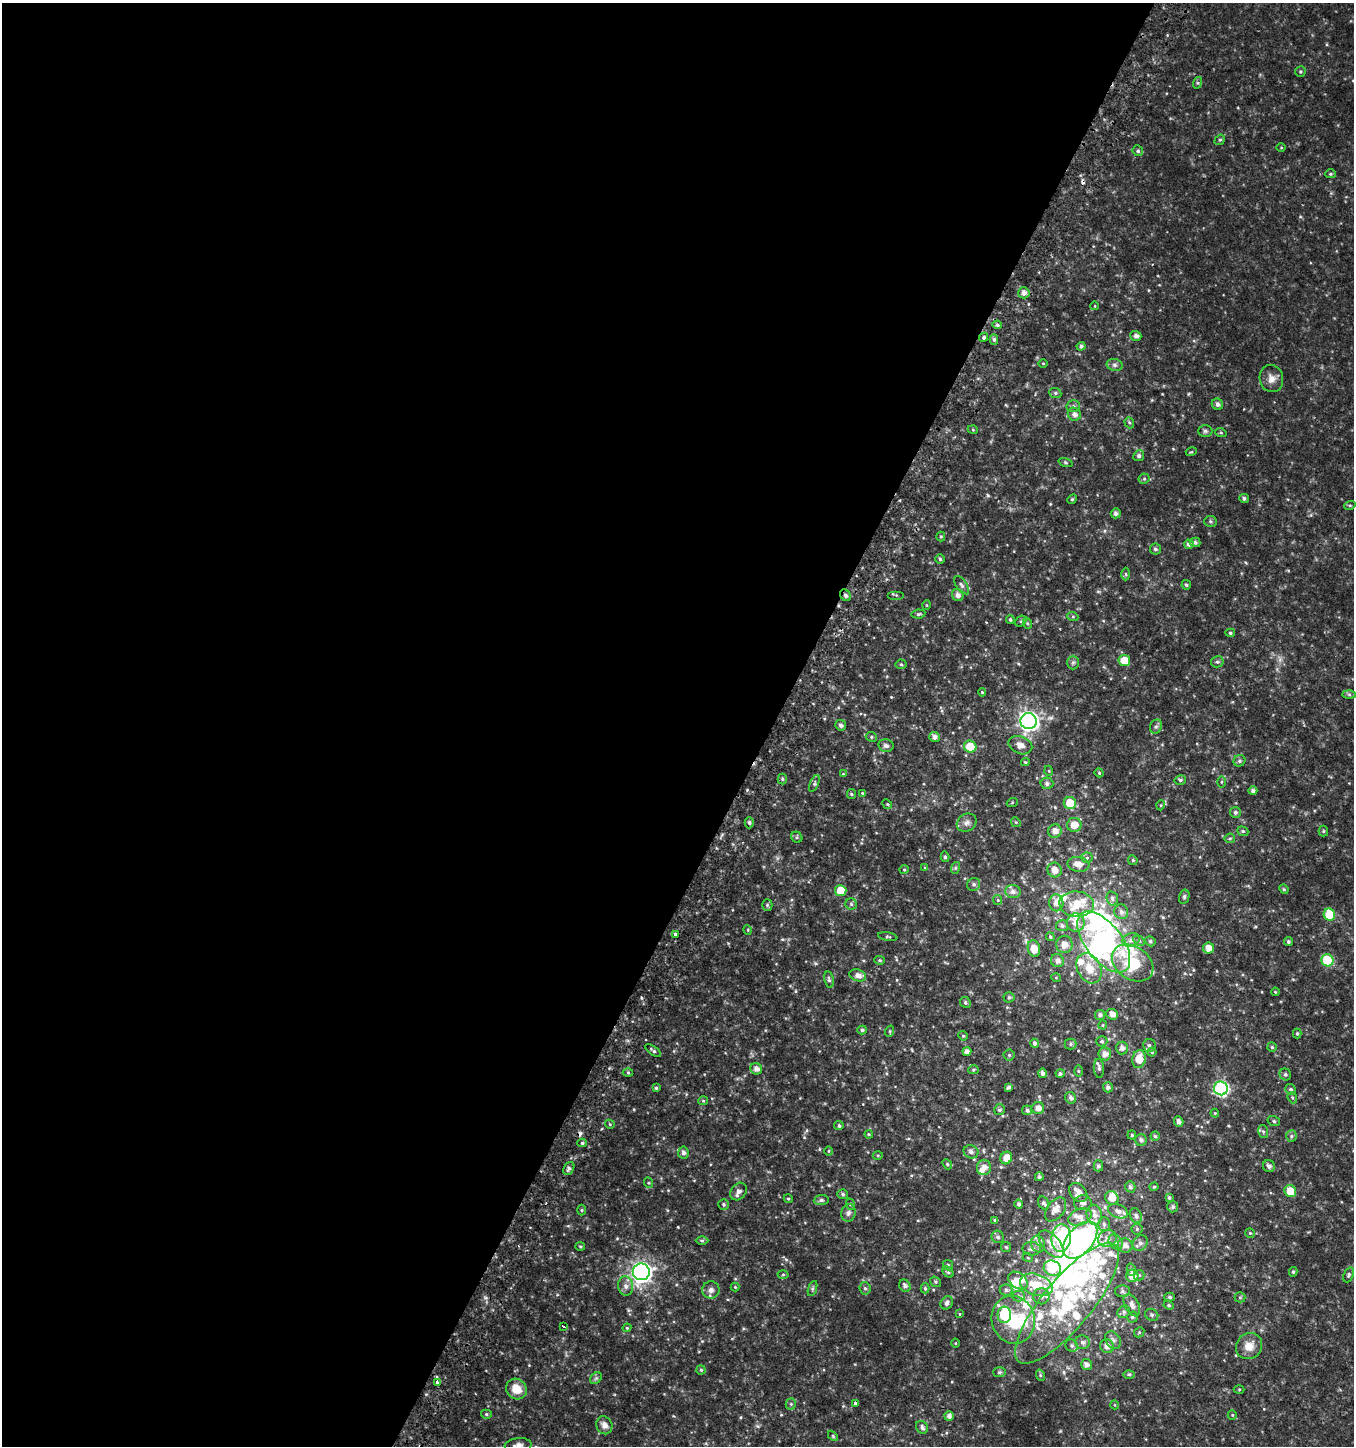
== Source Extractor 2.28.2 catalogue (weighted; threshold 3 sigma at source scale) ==
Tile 5 of 4 x 4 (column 1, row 2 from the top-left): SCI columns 254-1605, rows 2939-4382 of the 5982 x 5886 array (HDU 1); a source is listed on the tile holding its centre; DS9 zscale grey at full resolution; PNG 1356 x 1448 px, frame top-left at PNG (2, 3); each listed source drawn as its Kron ellipse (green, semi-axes under 4 px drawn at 4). Shown black and unused: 57% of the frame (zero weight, under 2 of 3 exposures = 3% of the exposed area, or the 3 px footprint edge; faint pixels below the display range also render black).
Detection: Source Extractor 2.28.2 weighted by HDU 2 'WHT'; one run over the whole footprint, this tile lists its part. Background 0.0503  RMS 0.0094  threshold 0.0423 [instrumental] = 3 sigma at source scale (4.5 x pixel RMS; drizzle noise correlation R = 1.50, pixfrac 1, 0.0396/0.0396 arcsec/px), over >= 5 px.
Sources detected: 350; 1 too faint to see at this stretch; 10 inside a brighter object's white glare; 2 cosmic-ray / hot-pixel residue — neither listed nor drawn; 32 inside a brighter listed object's ellipse — not listed separately; the other 305 listed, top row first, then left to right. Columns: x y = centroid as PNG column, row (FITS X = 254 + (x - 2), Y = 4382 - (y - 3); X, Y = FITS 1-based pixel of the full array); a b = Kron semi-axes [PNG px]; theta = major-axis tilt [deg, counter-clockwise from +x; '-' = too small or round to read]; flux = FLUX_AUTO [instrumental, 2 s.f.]
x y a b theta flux
1300 71 5 5 - 1.2
1197 83 6 4 71 1.1
1220 140 5 4 - 1.2
1281 147 4 3 - 0.72
1138 151 5 5 - 1.8
1331 174 5 4 - 1.3
1024 293 5 5 - 3.9
1095 306 4 3 - 0.57
997 325 5 4 - 1.7
1136 336 5 5 - 3
984 337 5 4 - 1.7
994 339 5 4 - 2.1
1081 346 4 4 - 2.1
1043 363 5 3 - 0.69
1115 365 8 6 -15 2.3
1271 378 13 11 -78 6.7
1055 393 6 5 - 1.7
1217 404 6 5 - 3.1
1073 406 7 5 -2 1.9
1074 414 7 6 - 4.3
1129 423 6 4 -69 1.4
973 430 5 3 - 0.75
1205 431 7 6 - 1.8
1221 433 6 3 -19 1
1191 452 5 3 - 0.9
1139 456 5 5 - 2.3
1065 462 7 3 -19 0.99
1144 479 5 5 - 1.4
1244 498 5 4 - 2.2
1072 499 5 4 - 1.1
1350 505 6 3 18 0.98
1116 513 5 5 - 2.8
1210 521 6 5 - 1.5
941 536 5 4 - 1.2
1195 542 5 5 - 2
1189 544 5 4 - 2.7
1155 549 5 5 - 2
940 559 5 5 - 1.4
1126 574 6 4 -89 1.2
961 585 11 5 -53 2.4
1186 585 5 4 - 1.4
845 595 6 5 - 1.8
896 595 8 4 0 1.2
958 595 6 6 - 4
926 605 5 3 - 0.74
918 614 7 4 9 1.5
1073 617 5 4 - 1.1
1010 620 4 4 - 1.2
1021 621 6 4 43 1.3
1027 623 6 4 -72 1.2
1230 633 5 4 - 1.3
1124 660 6 5 - 13
1073 662 7 6 - 1.9
1217 662 6 5 - 1.8
901 664 5 5 - 1.3
982 692 4 4 - 1
1349 694 6 4 -1 1.6
1029 721 8 8 - 400
841 725 5 5 - 2.6
1156 727 7 5 67 2
871 737 6 4 -23 1.3
934 737 5 5 - 3.9
1020 745 12 8 -23 5.9
886 746 8 6 -12 2.7
970 746 6 6 - 17
1239 761 6 5 - 1.9
1025 762 4 3 - 0.99
1049 771 5 3 - 0.71
1099 773 4 4 - 0.93
843 774 4 4 - 0.75
782 779 5 5 - 1.5
1180 780 6 4 13 1.5
1221 782 6 4 90 1
814 783 9 4 67 1.9
1047 783 6 5 - 2.6
1253 791 4 4 - 2.6
862 793 4 4 - 0.77
851 794 5 4 - 1.2
1012 803 5 3 - 0.8
1070 803 6 6 - 19
887 804 5 4 - 1
1161 805 5 3 - 0.78
1235 812 5 5 - 2
1016 822 5 4 - 1
749 823 5 4 - 2
967 823 10 8 33 3.9
1074 825 7 7 - 9.5
1055 831 7 6 - 6.2
1243 831 6 4 -21 1.4
1323 831 5 5 - 1.1
797 837 6 5 - 1.4
1230 838 5 4 - 1.2
945 857 5 4 - 1.6
1087 858 5 5 - 1.6
1133 860 5 4 - 1.2
1079 864 11 7 -7 6.7
925 868 4 4 - 1.3
955 868 6 4 72 1.2
904 870 4 4 - 0.9
1055 870 7 7 - 6.9
974 884 7 6 - 2.2
1284 889 5 4 - 1.2
841 891 5 5 - 15
1013 892 8 6 -11 3.9
1184 897 7 5 76 1.9
1112 898 7 5 -75 2.3
998 900 5 4 - 1
1056 903 8 7 - 5.4
851 904 6 5 - 1.5
1077 904 17 12 -5 16
767 905 5 5 - 1.3
1121 912 7 6 - 3
1329 915 6 5 - 26
1076 922 9 9 - 6.7
1062 926 6 5 - 2.2
748 930 5 3 - 0.66
675 934 3 3 - 8.3
888 937 10 3 -9 1.1
1050 937 4 4 - 1.1
1131 940 9 6 19 3.5
1139 941 6 4 -29 1.4
1150 941 5 4 - 1.6
1104 942 36 18 -52 85
1288 942 4 4 - 1.7
1064 944 9 8 - 7.4
1208 948 5 5 - 7.6
1034 949 8 6 -76 9.9
880 960 5 4 - 1.2
1327 960 6 6 - 39
1057 961 6 6 - 4.2
1133 963 22 16 -35 36
1089 968 16 11 -63 14
858 975 8 6 -18 4.9
1056 978 5 3 - 0.71
829 979 8 4 -79 1.8
1275 992 4 3 - 0.78
1009 997 5 5 - 1.2
965 1002 6 5 - 1.8
1112 1014 6 5 - 5.6
1100 1015 5 5 - 2.7
1103 1025 4 4 - 0.93
862 1030 5 4 - 1.9
890 1031 6 3 72 0.95
1297 1034 5 4 - 1.3
963 1036 5 4 - 1.1
1102 1041 5 5 - 1.7
1035 1043 4 4 - 2.5
1071 1044 6 5 - 1.5
1149 1045 6 6 - 2.4
1272 1047 4 4 - 1.2
1122 1048 6 6 - 3.5
653 1050 9 3 -36 1.7
967 1052 4 4 - 4.5
1152 1052 4 4 - 0.8
1105 1054 6 6 - 5.1
1009 1055 5 5 - 1.4
1139 1059 9 6 81 12
1099 1068 9 5 -86 2.4
756 1069 6 5 - 4.6
973 1070 5 4 - 1.2
1078 1071 6 4 -89 1.1
628 1073 5 3 - 1
1042 1073 5 4 - 2.7
1060 1073 4 4 - 1.8
1285 1074 6 5 - 1.8
1009 1087 4 4 - 2.2
1108 1087 5 5 - 2.8
656 1088 4 3 - 1.4
1221 1088 7 6 - 130
1290 1089 5 5 - 1.7
1071 1098 6 5 - 2.5
1292 1098 6 4 -68 1.2
703 1101 5 4 - 1
1038 1108 6 6 - 5.5
999 1110 6 5 - 1.8
1027 1110 5 5 - 2.2
1215 1113 4 4 - 0.97
1274 1121 6 5 - 1.6
1179 1122 5 4 - 3.7
610 1124 5 4 - 1.1
839 1126 5 4 - 1.8
1263 1131 6 5 - 1.6
869 1134 4 3 - 0.91
1132 1135 4 4 - 1.1
1155 1136 4 4 - 1.6
1291 1136 6 5 - 1.6
1141 1140 6 5 - 2.7
582 1143 5 4 - 1.5
829 1151 4 3 - 0.72
971 1152 7 6 - 3
683 1153 6 5 - 3
878 1155 5 3 - 0.95
1006 1158 6 5 - 8.7
947 1164 5 4 - 1.2
1098 1166 5 5 - 2.4
1269 1166 6 5 - 2.9
984 1167 8 7 - 5.6
569 1168 7 5 60 2.2
1039 1177 4 4 - 1.8
649 1183 5 3 - 1
1130 1187 6 5 - 2.4
1154 1187 4 4 - 0.93
738 1191 9 7 53 3.8
1290 1191 6 5 - 15
1078 1192 10 7 -49 7.9
843 1194 5 4 - 1.6
1112 1198 7 6 - 8.3
1169 1198 3 3 - 1.5
788 1199 4 4 - 1.1
821 1200 7 5 6 1.9
1044 1203 7 5 -60 2.2
1083 1203 9 7 3 3.9
723 1204 5 5 - 1.5
850 1204 6 3 -72 1
1019 1204 4 4 - 1.9
1173 1207 5 5 - 1.9
1056 1209 13 8 53 7
582 1210 5 3 - 0.89
1118 1211 10 6 -21 4
848 1213 9 7 76 3.3
1094 1215 10 7 -78 5.7
1136 1216 8 5 -66 2.9
1080 1217 12 8 22 5.7
995 1220 4 3 - 1.2
1104 1224 7 5 -88 2.4
1137 1229 5 5 - 1.7
1250 1233 5 5 - 1.1
998 1237 6 6 - 2.3
1061 1238 14 9 84 70
1107 1239 9 8 - 5.1
1080 1240 21 13 49 220
702 1241 6 4 0 1.2
1116 1242 8 6 -51 3
1140 1243 8 7 - 3.4
1038 1244 8 7 - 4.2
1051 1244 16 8 -50 10
1125 1245 7 7 - 4.7
580 1246 5 3 - 0.9
1006 1247 5 5 - 1.3
1032 1249 9 7 -2 3.1
1028 1258 5 3 - 0.8
948 1265 6 4 -45 1.3
1052 1268 9 7 -23 22
1131 1270 6 4 -75 1.9
641 1272 8 8 - 420
948 1272 6 4 -45 1.5
1293 1272 5 4 - 1.4
783 1274 5 3 - 0.93
1139 1275 5 5 - 1.6
1349 1275 8 5 69 1.7
1132 1276 6 6 - 7.9
1018 1280 11 7 -36 7.3
936 1282 6 4 -37 1.2
1036 1285 17 10 -18 22
626 1286 9 7 -79 4
905 1286 6 5 - 2.7
735 1287 4 4 - 0.82
865 1288 6 5 - 1.8
925 1288 5 4 - 1.3
812 1289 8 3 71 1.6
711 1290 8 8 - 4.4
1006 1290 6 5 - 2
1122 1291 7 6 - 2.2
1018 1296 6 5 - 1.7
1041 1296 8 8 - 3.7
1170 1297 5 4 - 1.6
1240 1297 5 5 - 1.2
947 1303 7 6 - 2.4
1067 1303 75 24 50 120
1132 1305 12 7 -62 5.6
1169 1305 5 4 - 1.3
1124 1312 7 6 - 2
960 1314 4 3 - 0.66
1004 1315 8 7 - 43
1152 1315 7 5 -32 1.7
1132 1317 5 5 - 1.8
1013 1320 24 21 -73 36
564 1327 3 3 - 3.5
627 1328 4 4 - 0.87
1139 1332 5 4 - 1.1
1113 1340 9 7 -59 3.1
1082 1342 7 7 - 2.5
955 1343 4 3 - 0.62
1072 1346 6 6 - 2.2
1107 1346 7 6 - 5.9
1249 1346 13 12 - 11
1086 1365 5 5 - 3.3
701 1370 4 4 - 1.3
999 1372 6 5 - 1.5
1129 1374 6 4 -1 1.2
1040 1375 6 3 -71 0.93
596 1378 6 5 - 1.8
437 1382 3 3 - 2.3
516 1389 11 10 - 14
1239 1389 5 3 - 0.91
855 1403 3 3 - 4.9
791 1404 5 5 - 1.3
1115 1405 4 3 - 0.68
486 1414 5 4 - 1.4
1232 1415 5 4 - 0.91
949 1416 5 4 - 3.4
604 1425 9 8 - 5.3
922 1427 7 5 -49 2.5
833 1436 6 3 -46 0.88
518 1445 13 7 6 4.5
Overlapping masked pixels (flux is a lower limit): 1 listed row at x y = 845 595
Isophote crosses this tile's border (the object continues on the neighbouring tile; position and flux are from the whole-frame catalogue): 1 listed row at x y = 518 1445